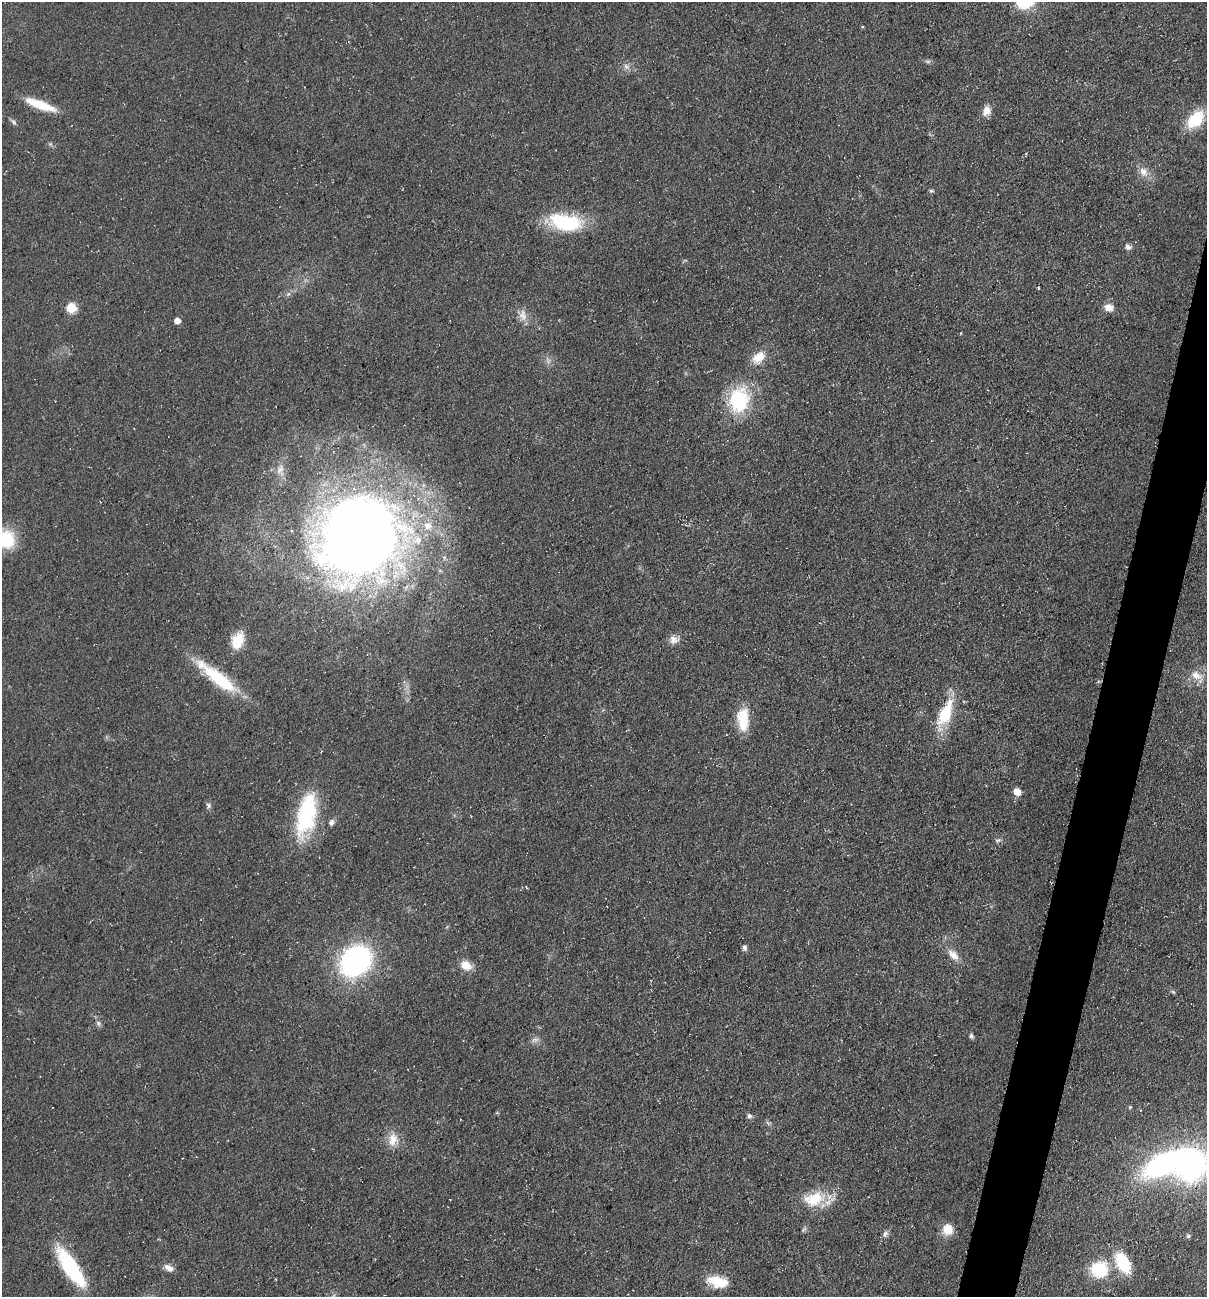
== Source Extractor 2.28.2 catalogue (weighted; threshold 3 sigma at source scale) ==
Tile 10 of 4 x 4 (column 2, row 3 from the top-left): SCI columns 1386-2590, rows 1297-2591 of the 5254 x 5198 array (HDU 1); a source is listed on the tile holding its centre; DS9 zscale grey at full resolution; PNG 1209 x 1299 px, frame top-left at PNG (2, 2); no overlay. Shown black and unused: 3% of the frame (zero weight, under 3 of 5 exposures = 3% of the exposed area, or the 3 px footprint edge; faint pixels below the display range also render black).
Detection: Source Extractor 2.28.2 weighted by HDU 2 'WHT'; one run over the whole footprint, this tile lists its part. Background 0.0903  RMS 0.0087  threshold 0.039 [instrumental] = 3 sigma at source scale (4.5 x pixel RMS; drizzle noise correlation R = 1.50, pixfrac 1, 0.05/0.05 arcsec/px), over >= 5 px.
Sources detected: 58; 2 inside a brighter listed object's ellipse — not listed separately; the other 56 listed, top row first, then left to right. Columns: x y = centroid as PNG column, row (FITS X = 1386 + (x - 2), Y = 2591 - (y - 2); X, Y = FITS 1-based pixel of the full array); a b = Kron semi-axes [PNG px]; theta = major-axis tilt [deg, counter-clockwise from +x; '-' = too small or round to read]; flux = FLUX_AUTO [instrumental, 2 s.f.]
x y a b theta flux
928 61 7 4 1 1.8
626 66 9 7 -25 3.8
40 105 34 8 -20 27
986 111 13 9 71 8
1195 119 19 12 47 37
13 122 9 5 -47 2.3
50 144 5 5 - 1.5
1143 172 14 10 -46 8.4
931 191 6 4 -8 1.3
566 222 42 19 -9 60
1128 247 8 7 - 3.3
1038 288 4 3 - 0.93
288 294 6 5 - 2
71 307 6 6 - 46
1109 307 11 9 -16 7.7
523 315 17 11 -81 8.1
177 320 5 5 - 7
961 333 4 2 - 0.64
758 357 18 12 42 14
739 400 28 22 81 68
280 469 14 8 56 6
427 526 11 9 -11 7
358 537 66 59 49 1200
6 539 19 17 -51 43
674 640 13 10 -8 6.5
238 641 21 13 69 18
1197 676 21 11 -41 11
219 679 52 14 -38 52
945 714 41 14 67 38
743 720 26 12 -87 27
1017 792 5 5 - 16
208 805 8 5 -59 2.3
306 815 54 22 78 77
331 822 8 7 - 3
998 840 9 4 20 1.9
744 947 7 6 - 2.6
953 955 19 10 -43 9.3
355 961 27 22 48 200
466 965 13 9 -28 12
1173 992 6 5 - 1.4
98 1023 8 6 -73 2.4
971 1036 6 5 - 2.2
535 1039 12 4 7 2.6
749 1116 7 6 - 2.4
393 1140 19 13 79 13
1162 1165 32 16 29 220
1191 1165 14 13 - 490
814 1199 31 18 14 31
947 1229 11 10 - 14
885 1234 9 7 80 3.1
1188 1236 6 5 - 1.5
1123 1263 19 11 -62 50
70 1267 42 13 -57 80
169 1268 13 7 -31 5.7
1099 1269 22 20 7 37
718 1282 26 13 -11 21
Isophote crosses this tile's border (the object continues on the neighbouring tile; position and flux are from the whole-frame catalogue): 2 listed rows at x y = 6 539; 1191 1165